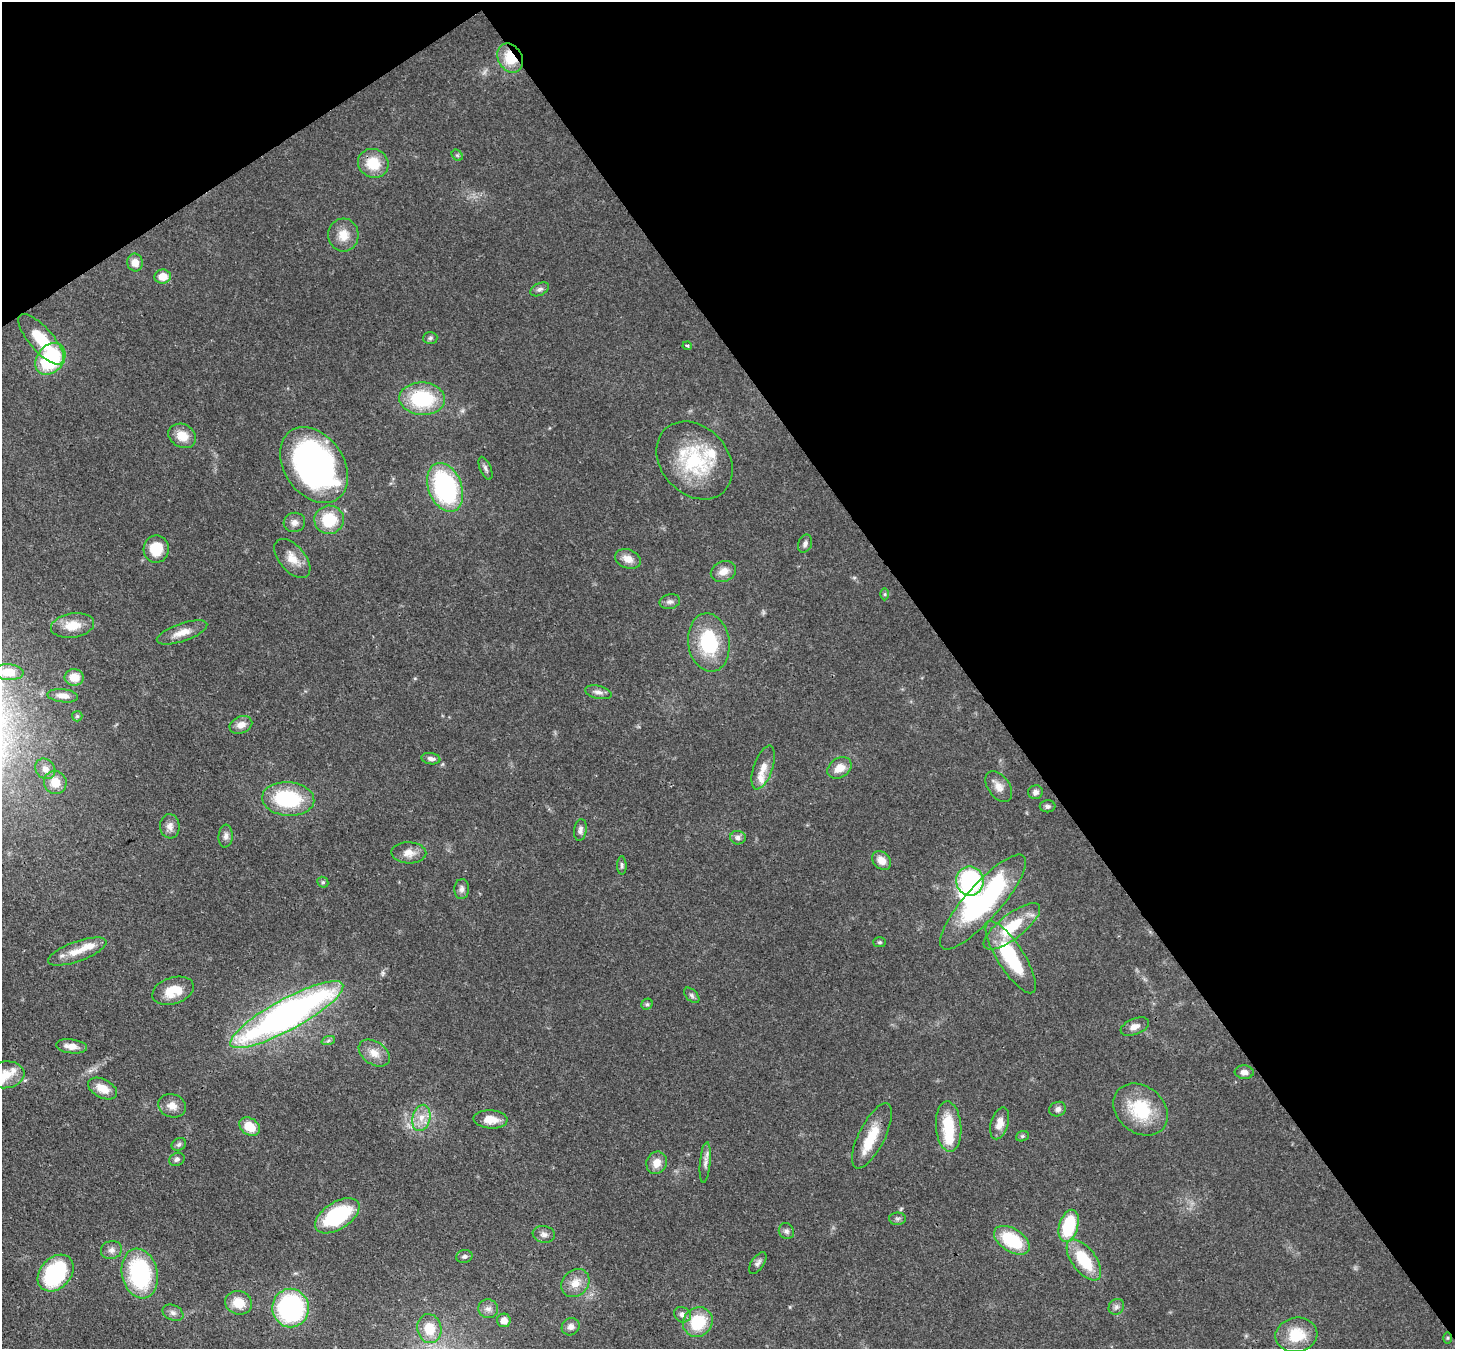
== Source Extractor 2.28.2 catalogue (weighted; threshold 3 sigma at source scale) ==
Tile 3 of 4 x 4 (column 3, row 1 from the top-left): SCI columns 2986-4438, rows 4388-5734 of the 5971 x 5942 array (HDU 1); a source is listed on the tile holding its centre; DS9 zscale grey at full resolution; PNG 1457 x 1351 px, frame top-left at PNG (2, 2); each listed source drawn as its Kron ellipse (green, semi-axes under 4 px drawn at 4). Shown black and unused: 38% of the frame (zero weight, under 3 of 4 exposures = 7% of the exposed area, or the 3 px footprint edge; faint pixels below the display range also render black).
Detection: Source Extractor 2.28.2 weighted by HDU 2 'WHT'; one run over the whole footprint, this tile lists its part. Background 0.0752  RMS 0.0038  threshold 0.0172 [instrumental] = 3 sigma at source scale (4.5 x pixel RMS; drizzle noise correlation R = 1.50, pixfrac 1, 0.05/0.05 arcsec/px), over >= 5 px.
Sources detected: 118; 1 too faint to see at this stretch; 3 inside a brighter object's white glare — neither listed nor drawn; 5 inside a brighter listed object's ellipse — not listed separately; the other 109 listed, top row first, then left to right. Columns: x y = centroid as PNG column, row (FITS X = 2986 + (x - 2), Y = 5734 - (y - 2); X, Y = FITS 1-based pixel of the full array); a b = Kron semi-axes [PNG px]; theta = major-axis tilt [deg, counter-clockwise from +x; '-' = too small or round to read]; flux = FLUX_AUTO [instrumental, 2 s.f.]
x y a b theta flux
510 58 15 12 -58 10
457 155 6 5 - 0.64
373 163 15 14 - 10
343 235 16 15 - 5.9
135 263 9 8 - 3.9
163 277 8 7 - 5.6
540 289 10 6 26 1.3
430 338 7 6 - 0.82
41 339 31 12 -49 14
687 346 4 3 - 0.52
50 359 17 13 51 32
422 399 23 16 -3 27
182 436 14 11 -28 6.3
694 460 43 33 -48 31
314 465 41 29 -54 140
485 468 12 5 -67 1.2
445 487 25 16 -69 58
329 520 14 14 - 15
294 522 11 9 15 2.3
805 544 9 6 69 1.3
156 549 13 13 - 11
292 558 23 13 -49 5.7
628 559 13 9 -21 3.8
723 571 13 10 22 3.7
885 594 6 4 89 0.61
670 602 10 7 11 1.5
73 625 22 12 8 6.8
182 632 26 9 19 5.1
709 642 29 21 -82 25
9 672 15 8 -3 6.5
74 677 9 8 - 5.2
598 692 14 6 -13 2
63 696 15 6 -6 2.5
77 716 5 5 - 0.62
241 725 12 8 22 3.3
431 759 9 5 -9 1.4
763 768 23 9 71 4.7
839 768 13 9 32 4.7
45 769 11 9 -47 2.7
55 782 12 11 - 5.7
999 787 17 11 -55 3.4
1035 792 7 7 - 1.5
288 799 26 16 -4 29
1047 806 8 6 -2 1
170 826 12 10 -83 2.6
580 830 11 6 81 1.5
226 836 11 7 85 1.7
738 838 8 7 - 1.6
409 853 17 10 -2 3.9
881 860 10 8 -44 3.6
622 865 9 4 -89 0.86
970 881 15 13 -81 51
323 882 6 5 - 0.66
462 889 10 7 86 1.6
983 902 61 17 48 63
1012 926 34 12 38 17
879 942 6 5 - 0.64
77 952 31 10 20 6.5
1011 957 42 13 -58 29
173 991 21 13 18 8.5
692 995 9 5 -46 1
647 1004 6 5 - 0.7
287 1015 64 15 29 180
1135 1027 15 8 22 2.8
328 1041 7 4 20 0.74
71 1046 15 7 -7 3.8
374 1053 17 11 -34 4.5
1244 1072 9 6 -5 1.9
6 1075 19 13 8 6.5
103 1088 15 9 -27 5.1
172 1106 14 11 -18 3.7
1058 1109 8 7 - 1.5
1141 1110 30 23 -39 20
421 1118 13 9 76 4.2
490 1119 17 9 -3 4.9
1000 1123 16 8 73 3.7
949 1126 25 12 -85 15
250 1127 11 8 -34 7.3
872 1136 36 13 63 11
1022 1136 6 5 - 0.69
179 1144 7 6 - 1.1
177 1159 8 6 25 1.1
705 1162 20 5 85 2.1
657 1163 11 10 - 4
337 1216 25 13 32 32
898 1219 8 6 1 1
1069 1226 16 9 73 22
786 1231 8 7 - 1.2
544 1234 11 8 -9 1.8
1012 1240 20 11 -32 20
111 1250 10 9 - 2
464 1256 8 6 12 1
1084 1260 24 12 -53 17
758 1263 12 6 55 1.4
56 1273 21 15 47 40
140 1274 25 17 -77 41
575 1283 15 12 46 5
239 1303 13 11 -18 7.4
1116 1307 8 7 - 1.3
291 1308 19 18 - 63
488 1309 10 9 - 2.1
173 1313 11 7 -25 1.7
682 1315 8 7 - 2.1
504 1320 7 7 - 3.1
698 1322 15 14 - 16
571 1327 9 8 - 1.8
429 1329 14 12 -80 9
1296 1335 21 17 10 12
1448 1338 5 3 - 0.38
Overlapping masked pixels (flux is a lower limit): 2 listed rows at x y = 510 58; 373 163
Isophote crosses this tile's border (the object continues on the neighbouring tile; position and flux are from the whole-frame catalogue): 2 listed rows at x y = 9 672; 6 1075